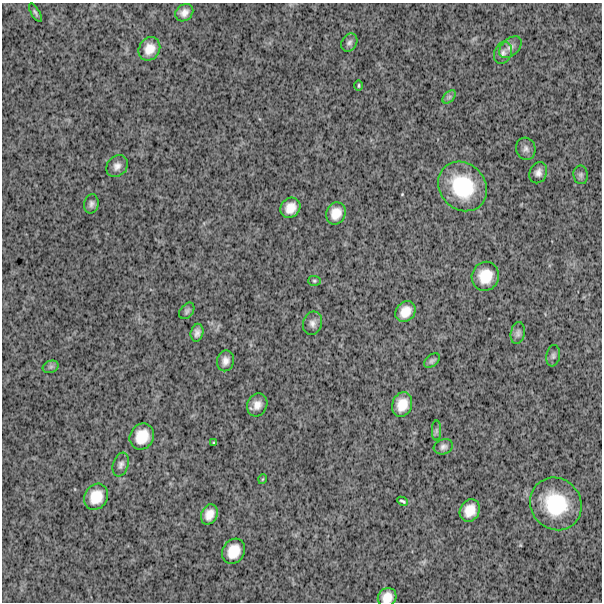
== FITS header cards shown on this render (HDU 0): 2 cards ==
NAXIS1  =                  600
NAXIS2  =                  600

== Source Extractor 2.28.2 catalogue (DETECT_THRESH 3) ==
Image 600 x 600 px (HDU 0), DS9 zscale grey, 1 PNG px = 1 image px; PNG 604 x 604 px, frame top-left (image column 1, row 600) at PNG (2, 3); each listed source drawn as its Kron ellipse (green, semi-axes under 4 px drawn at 4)
Background 1690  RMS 260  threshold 784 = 3 sigma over >= 5 px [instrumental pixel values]
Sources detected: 42; all 42 listed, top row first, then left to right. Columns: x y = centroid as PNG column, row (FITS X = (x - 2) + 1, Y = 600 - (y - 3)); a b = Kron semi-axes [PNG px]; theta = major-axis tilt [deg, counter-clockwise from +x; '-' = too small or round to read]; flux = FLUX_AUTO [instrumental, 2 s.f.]
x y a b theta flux
35 13 10 3 -58 3.2e+04
184 13 10 8 41 1.1e+05
349 43 9 7 57 6.0e+04
510 47 13 8 42 1.0e+05
149 49 12 10 58 2.2e+05
503 53 11 8 65 8.3e+04
359 85 5 3 - 1.9e+04
449 97 8 5 45 4.3e+04
526 149 11 9 -74 7.6e+04
117 166 12 9 47 1.1e+05
538 173 11 8 67 9.3e+04
581 175 9 7 -81 4.7e+04
463 186 26 23 -46 1.1e+06
91 204 9 7 79 6.5e+04
290 208 11 9 46 2.0e+05
336 213 11 9 66 2.1e+05
485 276 14 13 - 3.7e+05
314 281 6 5 - 2.7e+04
187 311 9 6 51 4.7e+04
405 312 11 9 49 2.3e+05
313 323 11 9 74 9.2e+04
197 333 9 6 78 7.9e+04
518 333 11 7 78 6.1e+04
553 356 11 7 79 5.3e+04
225 361 10 8 78 1.0e+05
432 361 9 5 40 4.7e+04
51 367 8 6 21 4.9e+04
402 404 12 10 72 2.6e+05
257 405 12 10 64 1.4e+05
436 431 10 4 90 4.0e+04
142 437 13 11 58 3.4e+05
214 443 3 2 - 1.5e+04
443 447 10 7 19 6.5e+04
121 464 12 7 71 7.2e+04
263 479 5 3 - 1.5e+04
96 497 14 11 59 3.2e+05
403 501 6 3 -24 3.2e+04
556 504 27 25 -50 1.1e+06
470 510 11 9 64 2.4e+05
209 514 10 8 64 1.7e+05
234 551 13 11 60 3.0e+05
387 597 10 9 - 1.9e+05
At the frame edge (FLAGS 8, measured only in part): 1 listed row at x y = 387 597